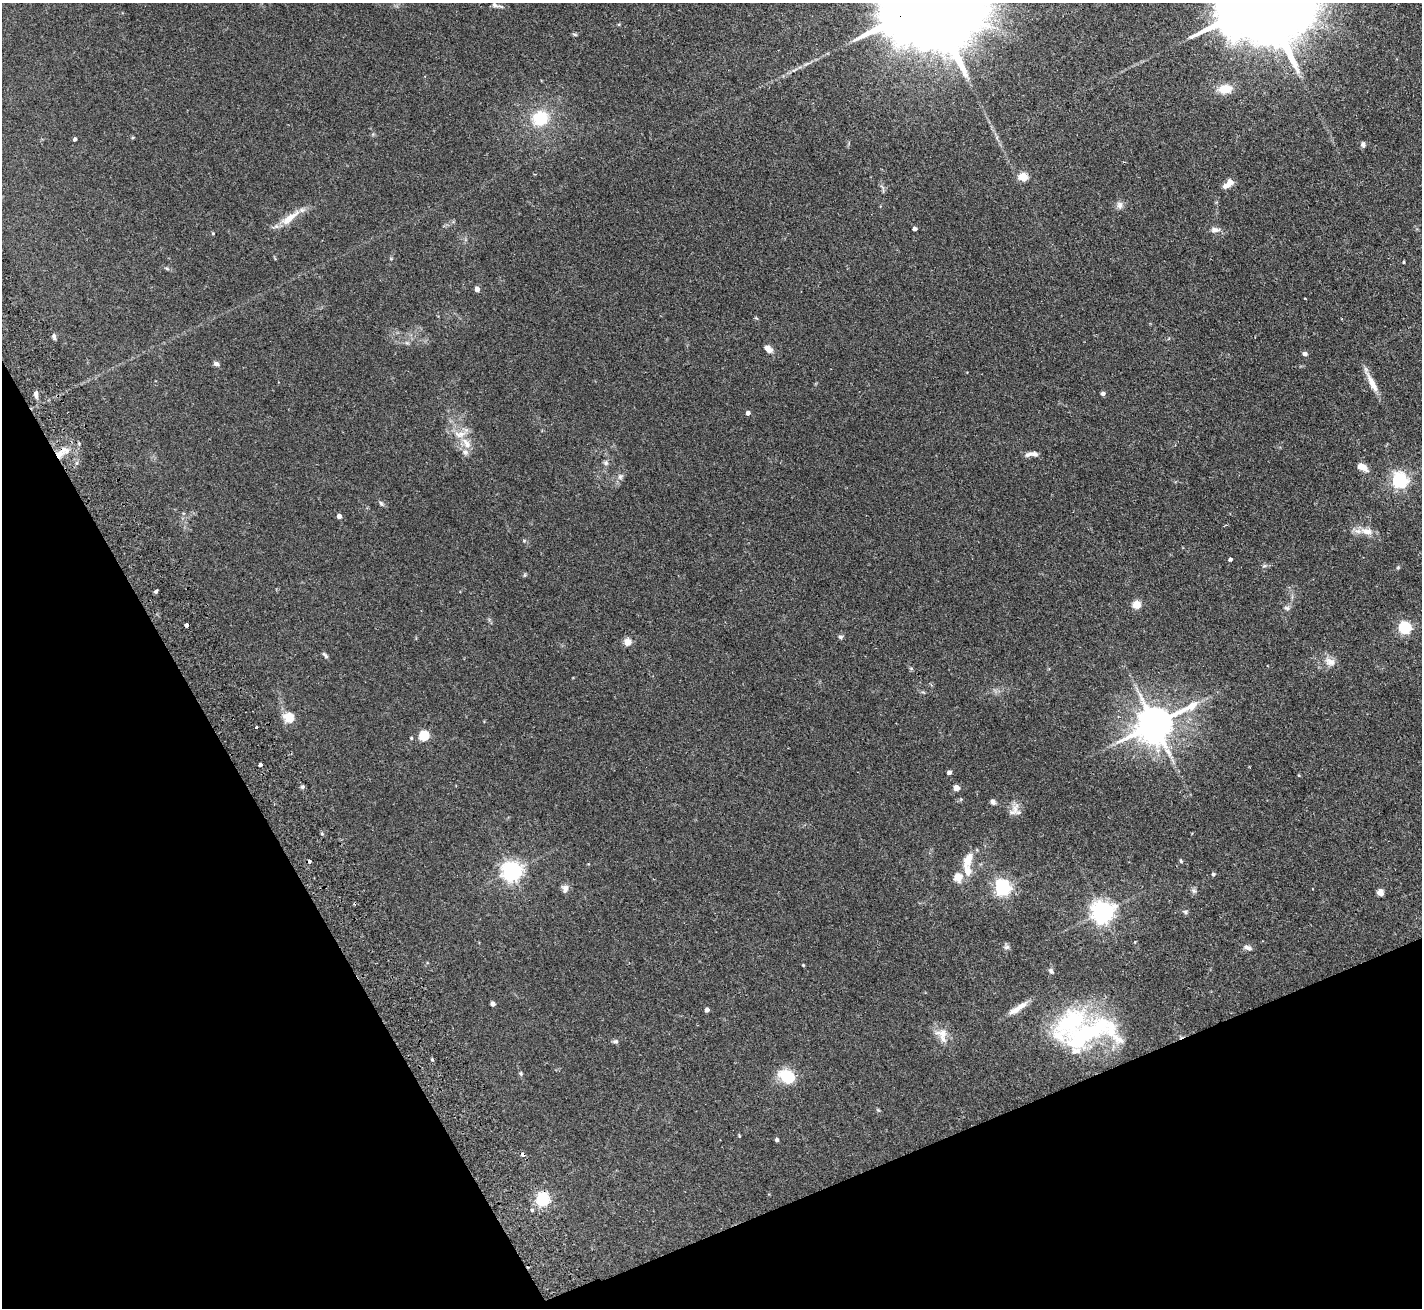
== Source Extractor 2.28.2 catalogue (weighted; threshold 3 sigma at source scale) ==
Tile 14 of 4 x 4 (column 2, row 4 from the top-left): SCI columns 1474-2893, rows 319-1624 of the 5788 x 5729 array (HDU 1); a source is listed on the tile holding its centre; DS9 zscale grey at full resolution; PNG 1424 x 1310 px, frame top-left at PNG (2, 3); no overlay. Shown black and unused: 23% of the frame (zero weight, under 2 of 3 exposures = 3% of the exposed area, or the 3 px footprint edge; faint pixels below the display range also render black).
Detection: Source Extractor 2.28.2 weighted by HDU 2 'WHT'; one run over the whole footprint, this tile lists its part. Background 0.073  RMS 0.0054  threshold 0.0241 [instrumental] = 3 sigma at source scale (4.5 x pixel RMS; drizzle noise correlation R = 1.50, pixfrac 1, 0.05/0.05 arcsec/px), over >= 5 px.
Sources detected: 105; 1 inside a brighter object's white glare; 1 cosmic-ray / hot-pixel residue — not listed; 9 inside a brighter listed object's ellipse — not listed separately; the other 94 listed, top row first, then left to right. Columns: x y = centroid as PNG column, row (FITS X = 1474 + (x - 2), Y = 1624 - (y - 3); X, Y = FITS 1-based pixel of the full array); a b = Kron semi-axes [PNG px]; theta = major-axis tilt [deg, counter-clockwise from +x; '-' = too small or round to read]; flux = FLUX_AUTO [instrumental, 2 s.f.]
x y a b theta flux
930 3 48 21 23 22000
496 5 16 5 -16 2
575 34 7 3 -9 0.7
1225 89 15 9 6 8.7
540 118 19 17 31 19
133 137 5 4 - 0.61
75 139 4 3 - 1.2
1363 144 7 5 87 1.2
1023 177 5 5 - 21
1230 182 8 8 - 3
1120 205 10 8 -87 2.3
290 217 26 9 39 8.6
915 229 4 4 - 1.8
1215 230 14 7 1 2.6
213 233 4 4 - 0.51
1404 262 3 3 - 0.49
167 269 6 4 -20 0.73
477 289 4 4 - 4
756 318 6 4 -32 0.56
54 336 8 4 -78 1.3
407 343 7 4 -18 0.87
768 349 10 6 -41 4.1
1305 354 6 5 - 1.5
216 364 6 5 - 1.7
1371 381 35 6 -64 6.3
36 394 10 5 -84 2
1103 394 4 4 - 1.8
748 413 4 4 - 2
460 434 19 10 1 6.3
465 452 10 9 - 2.7
59 454 13 9 44 4.6
1035 454 8 6 -12 2
606 463 7 6 - 1.4
1363 467 12 7 -28 4.8
620 477 9 7 75 1.8
1400 480 6 6 - 160
381 503 7 5 -57 1.1
339 516 4 4 - 2.4
1366 531 19 9 -12 5.7
524 541 5 5 - 0.69
1230 559 4 4 - 1.2
1264 566 6 4 18 0.78
1398 567 6 4 19 0.6
525 575 6 4 89 0.6
156 591 3 3 - 1.9
1137 605 5 5 - 16
1287 608 7 6 - 1.3
187 625 4 3 - 3.7
1405 628 6 6 - 70
840 637 7 5 -1 0.95
628 642 5 5 - 11
325 655 9 4 -49 1
1330 662 17 11 -19 4.5
289 718 6 5 - 25
1155 724 13 10 28 1500
256 727 3 2 - 1.3
424 736 5 5 - 31
411 738 4 3 - 0.51
260 765 3 3 - 2.5
949 772 4 4 - 1.6
1299 775 4 3 - 0.48
302 787 6 5 - 0.99
956 788 4 4 - 5.5
993 802 6 5 - 1.6
1014 810 20 10 55 4.3
968 860 22 11 66 7.4
1181 861 6 4 -72 0.71
512 871 7 7 - 280
1213 874 5 5 - 0.82
565 888 10 8 79 2.6
1003 888 6 6 - 150
1194 891 8 6 -43 1.4
1380 892 7 6 - 3.1
1102 912 7 7 - 370
1185 912 7 5 -2 0.99
1135 942 4 3 - 0.58
1006 947 8 6 3 1.3
1247 948 11 6 -17 2
803 965 4 4 - 0.43
1051 971 8 6 -59 1.3
493 1004 4 4 - 2
707 1010 4 4 - 2.4
1016 1010 20 9 28 5.2
1089 1032 88 33 10 81
943 1034 19 13 -12 6.7
615 1041 7 5 -7 1.1
432 1059 4 4 - 0.57
521 1073 6 5 - 0.76
788 1078 8 6 -43 50
739 1136 4 3 - 0.48
777 1140 5 4 - 0.87
522 1154 4 4 - 2.2
542 1200 6 6 - 85
532 1210 4 4 - 0.88
Overlapping masked pixels (flux is a lower limit): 4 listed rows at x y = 930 3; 59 454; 187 625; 522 1154
Isophote crosses this tile's border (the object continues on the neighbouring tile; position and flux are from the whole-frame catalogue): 1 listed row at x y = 930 3